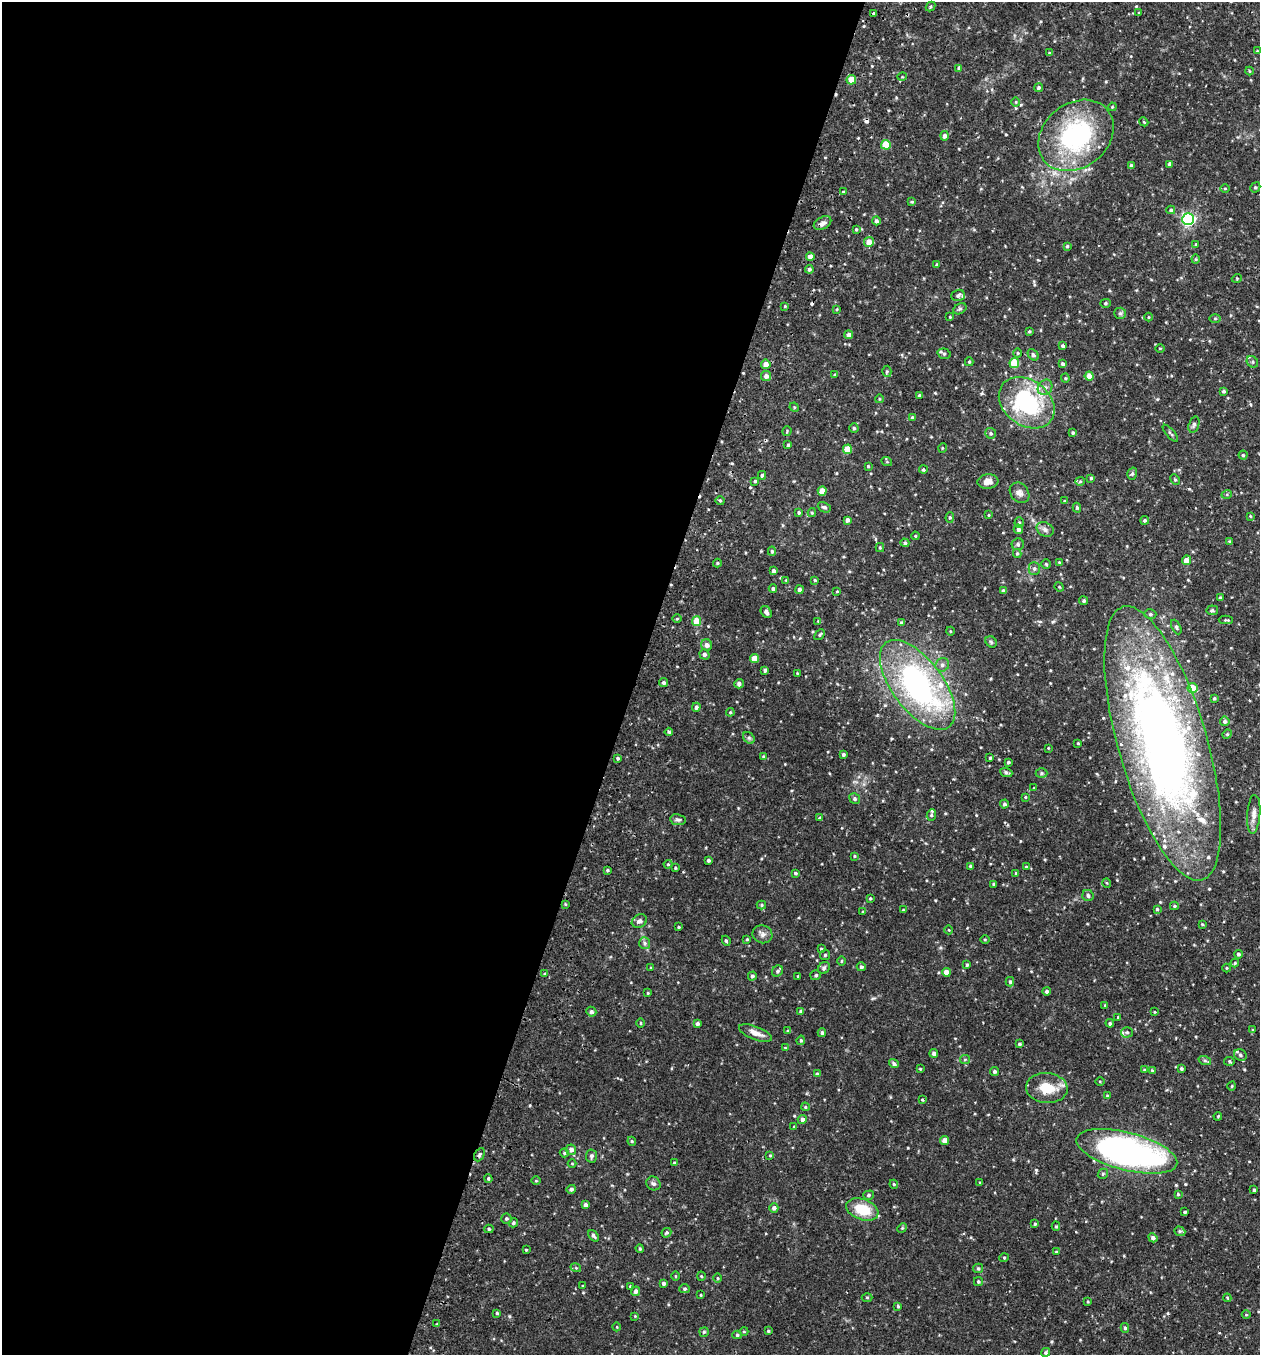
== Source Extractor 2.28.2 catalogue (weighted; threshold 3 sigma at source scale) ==
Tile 5 of 4 x 4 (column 1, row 2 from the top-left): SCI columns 190-1447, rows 2735-4087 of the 5540 x 5467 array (HDU 1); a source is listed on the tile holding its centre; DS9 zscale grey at full resolution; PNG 1262 x 1357 px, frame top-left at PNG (2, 2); each listed source drawn as its Kron ellipse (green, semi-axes under 4 px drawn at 4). Shown black and unused: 50% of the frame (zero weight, under 2 of 3 exposures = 3% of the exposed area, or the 3 px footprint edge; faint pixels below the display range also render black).
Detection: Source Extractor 2.28.2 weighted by HDU 2 'WHT'; one run over the whole footprint, this tile lists its part. Background 0.0817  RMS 0.0089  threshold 0.04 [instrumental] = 3 sigma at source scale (4.5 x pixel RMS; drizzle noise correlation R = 1.50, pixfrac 1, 0.05/0.05 arcsec/px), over >= 5 px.
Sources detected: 338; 3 cosmic-ray / hot-pixel residue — neither listed nor drawn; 12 inside a brighter listed object's ellipse — not listed separately; the other 323 listed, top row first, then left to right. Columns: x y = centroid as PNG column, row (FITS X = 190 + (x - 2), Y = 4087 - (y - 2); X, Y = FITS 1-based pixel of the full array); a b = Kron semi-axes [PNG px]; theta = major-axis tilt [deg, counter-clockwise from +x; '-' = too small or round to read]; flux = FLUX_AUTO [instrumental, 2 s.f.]
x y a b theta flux
930 7 5 3 - 1
1139 13 4 3 - 0.68
874 14 3 3 - 2.6
1257 51 3 3 - 0.66
1049 53 4 3 - 1
959 68 4 4 - 2.3
1250 71 4 3 - 0.75
902 77 5 3 - 0.77
851 80 5 4 - 14
1038 88 4 4 - 1.6
1016 102 4 4 - 0.96
1112 107 4 3 - 0.8
1144 122 4 3 - 0.74
1076 135 41 32 38 110
945 136 4 4 - 2.8
886 145 5 5 - 23
1170 164 4 3 - 2.6
1131 166 4 3 - 2.4
1255 187 5 4 - 1.4
1225 188 5 3 - 0.87
843 191 3 3 - 2
912 202 4 4 - 0.96
1171 210 4 4 - 1.4
1188 219 6 6 - 170
876 221 4 4 - 2.1
823 223 9 6 29 3.5
856 229 4 3 - 1
869 242 5 5 - 8.8
1196 244 3 3 - 0.8
1067 246 4 3 - 1.2
810 257 4 4 - 5.4
1196 259 4 4 - 0.89
937 264 4 3 - 1.1
809 269 4 4 - 1.9
1237 278 5 3 - 0.77
958 295 7 5 21 2.1
1105 303 5 4 - 1.3
785 306 4 3 - 0.86
837 309 3 2 - 0.74
960 309 7 5 29 1.5
1120 313 6 5 - 1.6
950 317 4 3 - 0.66
1148 317 4 3 - 0.72
1215 318 5 3 - 0.89
1029 331 3 3 - 0.93
849 335 4 4 - 3.2
1063 346 4 4 - 1.9
1160 348 4 3 - 0.73
1018 353 5 3 - 0.82
944 354 7 5 -15 1.6
1033 355 6 4 -46 1.6
969 362 4 3 - 1.1
1252 362 6 5 - 1.6
1014 363 5 5 - 29
766 364 5 4 - 6.2
1063 364 4 3 - 1.9
887 371 6 4 87 1.3
835 375 4 3 - 1.1
766 376 5 5 - 3.3
1089 376 4 4 - 9.2
1065 378 4 4 - 0.94
1045 387 8 7 - 3.2
1223 391 4 4 - 1.4
919 395 4 3 - 1.2
879 399 4 3 - 0.67
1027 403 30 22 -37 93
794 407 5 4 - 0.95
912 418 4 4 - 1.3
1194 424 8 5 73 1.9
854 428 4 4 - 1.3
787 431 5 4 - 0.9
991 433 6 5 - 1.6
1073 433 4 3 - 1.3
1170 433 10 3 -49 1.5
788 445 4 3 - 1.4
942 448 5 3 - 0.69
848 449 5 4 - 15
1243 455 4 4 - 1.1
887 462 5 3 - 0.75
868 466 3 3 - 0.8
923 470 4 4 - 1.1
1132 474 6 4 72 1.5
762 475 4 4 - 1.6
1091 478 3 3 - 1.2
1175 480 5 4 - 1.2
755 481 3 3 - 1.2
1080 481 5 4 - 1.1
988 482 10 7 7 5.2
822 491 4 4 - 7.6
1019 493 11 9 -49 4.4
1227 494 5 3 - 0.89
720 501 4 4 - 1.1
1064 501 4 3 - 0.79
824 507 7 5 -24 1.8
1077 508 5 4 - 1.2
799 512 4 3 - 1.4
812 513 4 4 - 1.1
989 515 4 4 - 0.85
1250 516 4 3 - 0.73
950 517 5 4 - 1.2
847 520 4 4 - 3
1145 520 4 4 - 1.6
1019 522 5 4 - 1.2
1018 529 5 4 - 2.4
1045 529 9 7 -26 3.4
915 536 4 4 - 0.86
1229 541 4 4 - 0.7
905 543 4 4 - 1.5
1018 544 6 6 - 1.6
880 547 4 4 - 1
772 551 4 4 - 1.3
1017 553 4 4 - 0.97
1186 560 5 4 - 6.7
1059 562 3 3 - 0.74
717 563 4 4 - 0.97
1046 564 4 4 - 1.1
1034 569 6 5 - 1.8
773 571 4 4 - 1.9
786 580 4 3 - 0.7
815 580 3 3 - 0.97
1059 587 5 4 - 0.87
773 589 4 4 - 2.1
799 590 4 4 - 2.8
837 591 3 3 - 0.72
1003 591 4 4 - 1.7
1220 598 4 3 - 0.95
1084 601 4 4 - 1.5
1212 610 6 5 - 1.4
766 612 6 5 - 3.3
1150 614 6 5 - 1.7
677 619 5 3 - 0.91
1226 620 7 3 0 1
696 621 5 4 - 15
818 621 3 3 - 0.66
901 623 4 4 - 1.5
1176 627 8 4 -65 1.7
950 631 4 3 - 0.67
820 635 6 4 48 1.3
991 642 6 5 - 1.4
707 645 6 5 - 3
704 654 5 5 - 2.3
754 659 4 4 - 10
942 665 7 6 - 2.7
765 670 4 3 - 1.8
797 673 4 3 - 0.72
664 683 4 4 - 1.8
739 684 5 4 - 2.3
918 685 53 25 -53 200
1192 688 5 5 - 16
1214 698 3 2 - 0.96
696 707 4 4 - 2.3
730 712 4 4 - 0.9
1225 721 5 4 - 2
669 732 4 2 - 1.2
1227 734 5 4 - 1
749 738 6 5 - 1.6
1078 743 3 2 - 0.77
1163 743 142 44 -74 720
1048 748 3 3 - 0.65
843 754 4 4 - 1.6
763 756 3 3 - 0.84
618 758 3 3 - 1.3
990 758 3 3 - 0.95
1008 762 3 3 - 1.1
1006 772 6 4 -20 1.7
1041 773 6 5 - 1.5
1034 788 3 3 - 0.6
1025 797 4 3 - 0.86
855 799 5 5 - 1.8
1004 804 4 4 - 1.8
1254 814 19 6 86 5.5
931 815 6 4 82 1.2
820 818 3 3 - 1.1
678 820 8 5 -7 2
854 856 4 3 - 0.88
708 860 4 3 - 1.5
668 864 4 4 - 0.95
971 866 3 3 - 1.7
1026 867 4 3 - 0.84
675 868 4 4 - 0.85
607 870 4 3 - 1.2
795 873 4 3 - 1.2
1016 873 3 3 - 1
1107 883 5 3 - 0.7
993 884 4 3 - 0.86
1088 895 6 5 - 2
870 898 4 3 - 0.92
565 904 4 3 - 0.77
761 905 5 4 - 1.2
1174 906 4 3 - 1.2
1157 909 4 4 - 1.2
903 910 3 2 - 0.75
863 912 3 3 - 0.88
639 921 8 6 30 3
1202 924 4 3 - 0.81
679 927 3 2 - 0.85
949 930 4 3 - 0.6
762 934 10 9 - 3.8
747 939 4 3 - 0.88
985 940 5 3 - 0.81
726 941 5 4 - 1.4
645 943 6 5 - 1.8
821 949 4 3 - 0.88
1238 954 4 4 - 1.6
825 955 5 5 - 1.2
842 961 4 3 - 0.85
1235 963 4 3 - 0.94
967 965 4 3 - 1.1
861 967 4 4 - 1.8
651 968 3 3 - 0.82
824 968 6 5 - 1.7
1226 968 4 3 - 0.71
777 971 6 5 - 1.8
946 972 4 4 - 8.3
545 974 3 3 - 0.91
816 975 5 5 - 1.4
752 976 4 4 - 1.8
798 976 3 3 - 0.74
1010 982 5 4 - 1.4
1047 991 4 3 - 2.4
648 993 3 3 - 0.8
1105 1005 4 3 - 0.73
591 1012 5 5 - 2.1
801 1012 4 4 - 2.1
1154 1012 4 2 - 0.65
1118 1017 4 3 - 0.86
641 1023 4 3 - 0.78
697 1023 4 4 - 1.9
1110 1023 4 4 - 1.3
1253 1030 4 3 - 0.73
788 1031 4 3 - 1
1127 1032 5 5 - 1.5
755 1033 17 6 -22 6.7
822 1033 4 3 - 1.6
801 1040 5 4 - 1.4
1019 1044 3 3 - 1.3
785 1048 4 3 - 0.76
934 1053 4 4 - 2.3
1240 1055 6 5 - 2.4
965 1059 5 4 - 1.1
1205 1061 6 4 -19 1.4
1229 1061 5 4 - 1.3
894 1064 5 4 - 2
1181 1068 4 4 - 1.4
920 1069 3 3 - 0.82
1144 1070 4 3 - 1
1152 1070 4 4 - 0.81
994 1072 4 4 - 1.6
817 1074 4 4 - 1.9
1100 1081 4 3 - 0.73
1232 1086 4 3 - 0.69
1047 1088 21 15 -5 19
1107 1096 4 3 - 1.1
922 1100 4 3 - 0.87
805 1107 4 4 - 1.1
1218 1116 4 3 - 0.78
802 1119 4 4 - 3.2
794 1127 4 3 - 0.72
944 1140 4 4 - 5.1
632 1141 4 4 - 1
571 1150 5 5 - 4
1127 1151 52 19 -14 320
564 1153 5 4 - 1.2
479 1155 7 4 62 1.9
770 1155 4 3 - 0.93
591 1156 6 5 - 2.3
572 1163 4 3 - 0.69
674 1163 4 3 - 0.9
1103 1174 5 4 - 1.2
488 1179 4 3 - 1.1
536 1181 4 3 - 0.73
980 1182 4 2 - 0.62
653 1183 7 6 - 2.3
894 1184 4 4 - 0.9
571 1189 5 4 - 2
1254 1190 3 3 - 1.2
1178 1194 4 4 - 1
869 1195 5 4 - 1.5
585 1205 4 3 - 2.8
774 1208 4 4 - 2.4
862 1209 17 10 -20 25
1185 1212 3 3 - 1
506 1219 5 5 - 1.5
513 1223 5 4 - 1.5
1035 1224 4 3 - 1.1
1056 1226 4 4 - 1.1
902 1228 5 4 - 0.98
489 1229 4 4 - 1.4
1180 1231 6 4 -20 1.4
666 1233 5 4 - 1.2
593 1236 6 4 -52 1.5
1153 1238 5 4 - 2.6
640 1248 4 3 - 1.2
526 1250 3 3 - 0.87
1056 1252 3 3 - 0.76
1004 1258 4 4 - 0.99
576 1268 5 3 - 0.92
978 1268 5 4 - 1.1
676 1276 4 3 - 0.75
701 1276 4 4 - 0.97
718 1278 5 3 - 0.89
978 1282 4 4 - 1.3
664 1283 4 4 - 1.6
583 1286 4 3 - 0.71
630 1286 4 3 - 0.93
684 1289 5 4 - 1.3
636 1291 5 4 - 2.4
701 1295 4 2 - 0.68
867 1297 5 3 - 0.92
1227 1298 4 4 - 0.84
1088 1302 4 2 - 0.83
898 1306 4 3 - 1.1
497 1313 3 3 - 1.2
1246 1315 4 3 - 0.71
635 1316 3 3 - 0.75
437 1324 4 3 - 0.8
617 1327 4 3 - 0.71
1125 1328 5 4 - 1.3
744 1331 4 3 - 0.75
768 1331 3 3 - 0.87
704 1332 5 4 - 1.2
737 1335 5 4 - 1.3
1046 1352 5 4 - 1.4
Overlapping masked pixels (flux is a lower limit): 2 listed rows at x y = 874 14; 766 364